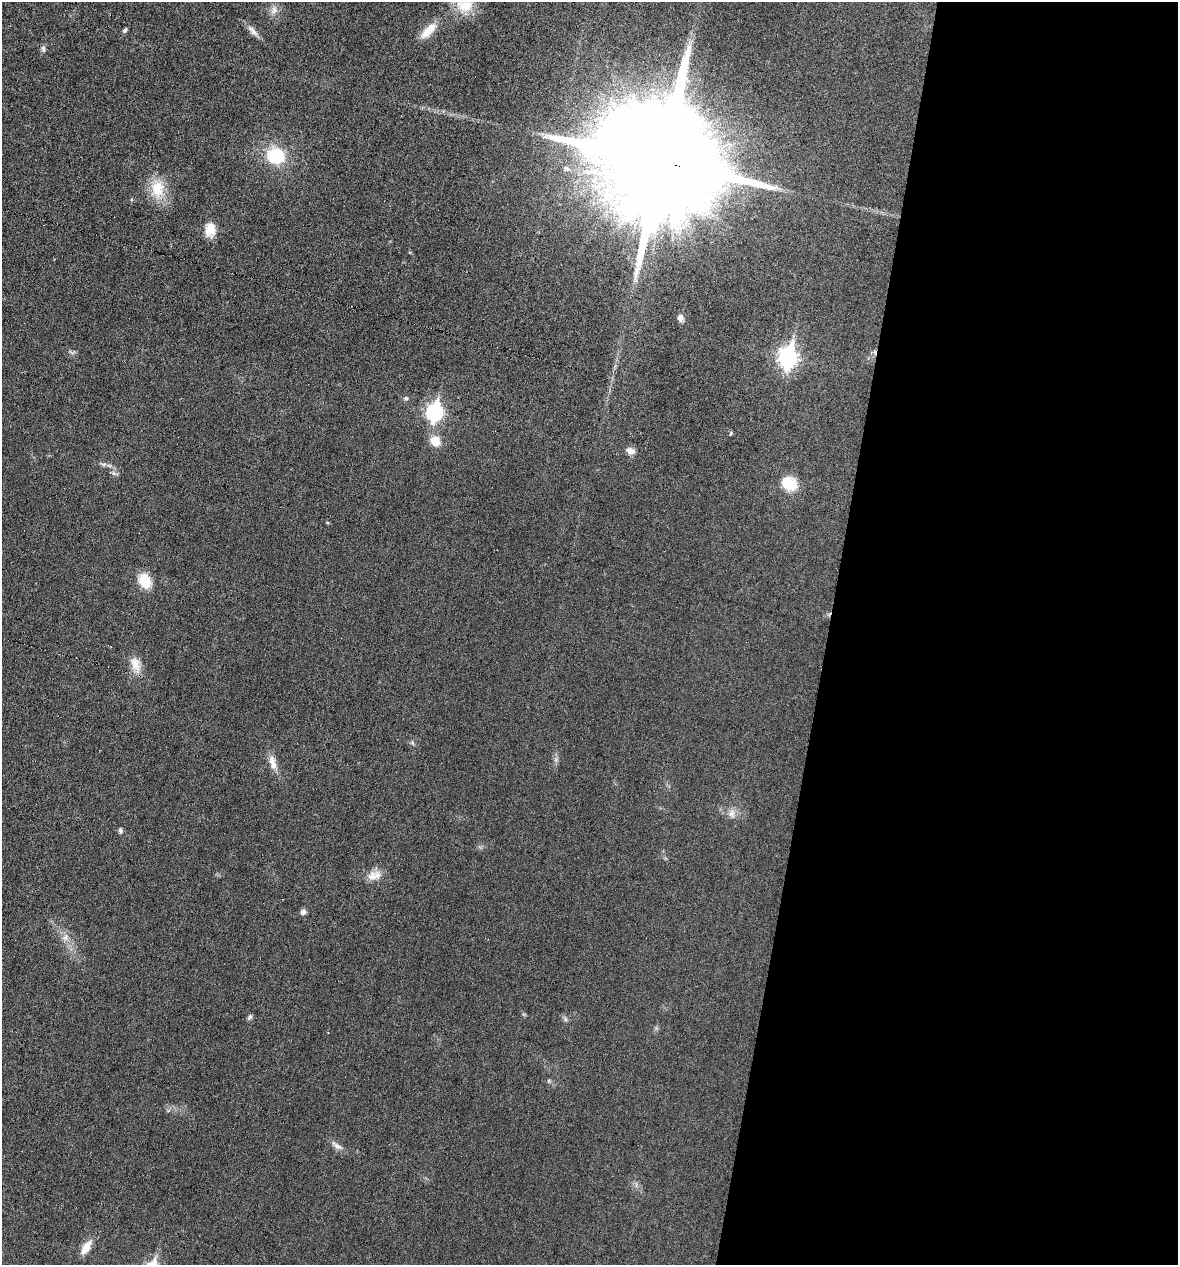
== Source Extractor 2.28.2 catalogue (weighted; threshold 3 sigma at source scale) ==
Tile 12 of 4 x 4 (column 4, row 3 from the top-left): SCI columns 3648-4823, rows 1264-2526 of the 5066 x 5052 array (HDU 1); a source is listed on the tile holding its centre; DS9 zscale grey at full resolution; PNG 1180 x 1267 px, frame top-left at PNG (2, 2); no overlay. Shown black and unused: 30% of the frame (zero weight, under 3 of 6 exposures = <1% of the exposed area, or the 3 px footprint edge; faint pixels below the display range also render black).
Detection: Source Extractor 2.28.2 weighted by HDU 2 'WHT'; one run over the whole footprint, this tile lists its part. Background 0.0182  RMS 0.0035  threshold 0.0143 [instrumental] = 3 sigma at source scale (4.09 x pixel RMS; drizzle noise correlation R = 1.36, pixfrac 0.8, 0.05/0.05 arcsec/px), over >= 5 px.
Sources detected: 34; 1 cosmic-ray / hot-pixel residue — not listed; the other 33 listed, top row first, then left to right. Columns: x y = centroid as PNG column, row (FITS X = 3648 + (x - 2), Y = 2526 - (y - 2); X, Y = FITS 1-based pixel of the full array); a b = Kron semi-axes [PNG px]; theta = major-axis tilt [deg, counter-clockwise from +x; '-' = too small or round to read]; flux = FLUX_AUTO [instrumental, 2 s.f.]
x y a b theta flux
464 5 24 20 -13 8.9
274 10 12 8 64 1.9
125 30 7 4 52 0.6
428 31 27 10 45 5.2
253 32 13 7 -47 1.8
43 49 9 5 -82 0.82
276 156 18 16 -29 16
661 161 33 28 -20 17000
157 189 26 20 89 8.6
210 230 18 13 85 4.5
680 318 8 7 - 1.4
788 357 10 8 78 130
406 398 5 5 - 0.62
434 412 9 7 79 82
731 433 5 5 - 0.5
435 441 11 10 - 4.6
630 451 9 7 -22 2.1
103 464 9 4 0 0.8
114 473 7 5 -2 0.72
789 483 18 14 -32 8.5
145 581 13 10 -62 8.9
135 664 24 11 -73 4.2
413 743 6 4 -70 0.48
273 762 22 9 -75 3.2
731 814 12 9 87 2
120 830 7 5 -79 0.76
372 876 15 13 14 3.4
303 912 5 5 - 1.5
65 937 9 7 88 1.5
250 1017 8 5 58 0.63
565 1019 7 4 -72 0.58
337 1146 18 6 -32 1.8
86 1247 20 9 59 3.7
Overlapping masked pixels (flux is a lower limit): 1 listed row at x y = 661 161
Isophote crosses this tile's border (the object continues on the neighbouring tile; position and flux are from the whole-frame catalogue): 1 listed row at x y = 464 5